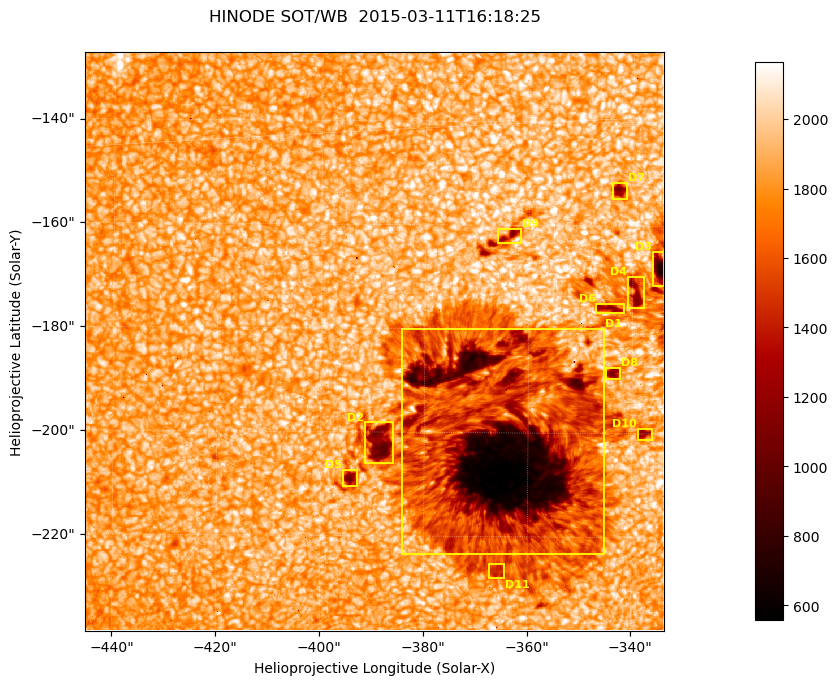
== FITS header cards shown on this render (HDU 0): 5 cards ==
TELESCOP= 'HINODE'
INSTRUME= 'SOT/WB'
DATE_OBS= '2015-03-11T16:18:25.745'
CTYPE1  = 'Solar-X'
CTYPE2  = 'Solar-Y'

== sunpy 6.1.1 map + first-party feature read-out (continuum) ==
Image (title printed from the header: HINODE SOT/WB  2015-03-11T16:18:25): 1024 x 1024 px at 0.109 arcsec/px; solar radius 966 arcsec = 8862 px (partial field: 0.4% of the solar disc is inside the frame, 100% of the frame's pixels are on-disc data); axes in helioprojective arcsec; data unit not stated in the header (colour bar unlabelled)
Orientation: roll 0.412 deg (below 1 deg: not rotated)
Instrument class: CONTINUUM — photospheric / low-chromospheric filtergram (red cont 6684): granulation and sunspots, dark-feature search
Dark features (sunspots / pores): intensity divided by the frame's on-disc median (partial field: no limb-darkening profile); reference = the frame's on-disc median (the 8%-of-disc-diameter window exceeds this field); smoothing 3 px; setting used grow <= 0.8, no closing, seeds <= 0.8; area >= 262 px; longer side >= 12 px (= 1.3 arcsec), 6 px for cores <= 0.7; partial field; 11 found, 11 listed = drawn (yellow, D1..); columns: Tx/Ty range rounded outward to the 1 arcsec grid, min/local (2 s.f., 1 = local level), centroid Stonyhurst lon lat
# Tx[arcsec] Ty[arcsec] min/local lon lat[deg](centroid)
D1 -385..-345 -224..-179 0.26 -23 -19
D2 -392..-386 -206..-198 0.5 -25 -19
D3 -337..-333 -172..-164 0.36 -21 -17
D4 -341..-337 -176..-169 0.59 -21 -17
D5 -396..-392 -211..-207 0.55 -25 -19
D6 -347..-341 -177..-175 0.6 -22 -17
D7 -344..-341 -155..-151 0.55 -22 -16
D8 -345..-342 -190..-187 0.58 -22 -18
D9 -366..-361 -164..-160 0.59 -23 -16
D10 -339..-336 -202..-199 0.61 -22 -19
D11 -368..-364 -229..-225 0.75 -24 -20